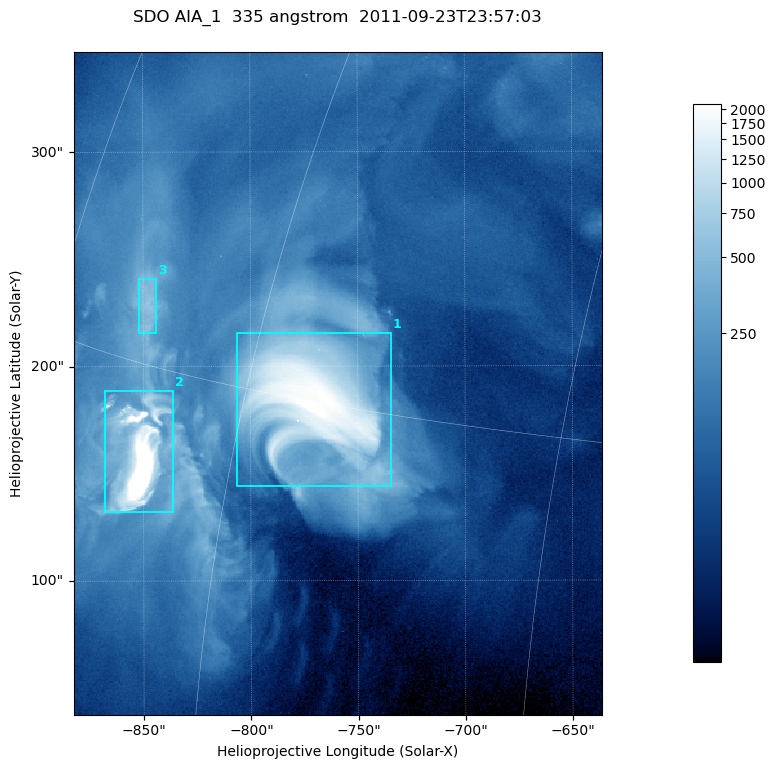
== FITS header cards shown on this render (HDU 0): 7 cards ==
TELESCOP= 'SDO     '           /
INSTRUME= 'AIA_1   '           /
WAVELNTH=                  335 /
WAVEUNIT= 'angstrom'           /
DATE-OBS= '2011-09-23T23:57:03.62' /
CTYPE1  = 'HPLN-TAN'           /
CTYPE2  = 'HPLT-TAN'           /

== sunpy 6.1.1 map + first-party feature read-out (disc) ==
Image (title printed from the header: SDO AIA_1  335 angstrom  2011-09-23T23:57:03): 410 x 514 px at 0.601 arcsec/px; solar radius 956 arcsec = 1592 px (partial field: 2.6% of the solar disc is inside the frame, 100% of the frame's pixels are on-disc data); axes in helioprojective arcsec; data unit not stated in the header (colour bar unlabelled)
Pointing: header CRPIX1/2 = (2042.06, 2043.86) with CRVAL1/2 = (0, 0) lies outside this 410 x 514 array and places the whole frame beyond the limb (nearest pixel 1.41 R_sun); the SolarSoft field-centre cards XCEN/YCEN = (-759.3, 192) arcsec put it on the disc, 1309 arcsec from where CRPIX/CRVAL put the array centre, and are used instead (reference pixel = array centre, CRVAL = XCEN/YCEN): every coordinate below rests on XCEN/YCEN
Orientation: roll -0.142 deg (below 1 deg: not rotated)
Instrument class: DISC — disc imager (sunpy class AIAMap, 335 A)
Bright regions (active regions / flare kernels): reference = the on-disc median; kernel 3 px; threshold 5 sigma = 387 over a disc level ~92.7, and >= 1.15x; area >= 210 px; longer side >= 5 px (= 3 arcsec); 3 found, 3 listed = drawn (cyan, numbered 1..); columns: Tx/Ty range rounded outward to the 2 arcsec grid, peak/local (2 s.f.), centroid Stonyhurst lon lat
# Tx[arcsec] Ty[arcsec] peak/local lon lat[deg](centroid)
1 -806..-734 144..216 24 -56 +15
2 -868..-836 132..190 154 -66 +13
3 -852..-844 214..242 6.6 -67 +17